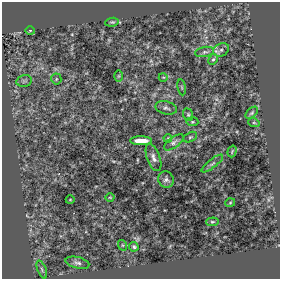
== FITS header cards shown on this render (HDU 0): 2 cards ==
NAXIS1  =                  278
NAXIS2  =                  277

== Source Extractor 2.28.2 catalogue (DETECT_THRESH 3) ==
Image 278 x 277 px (HDU 0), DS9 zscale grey, 1 PNG px = 1 image px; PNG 282 x 281 px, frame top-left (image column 1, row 277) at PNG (2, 2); each listed source drawn as its Kron ellipse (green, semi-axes under 4 px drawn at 4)
Background -8.22e-04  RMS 4.0e-04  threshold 0.00121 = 3 sigma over >= 5 px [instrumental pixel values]
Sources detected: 31; all 31 listed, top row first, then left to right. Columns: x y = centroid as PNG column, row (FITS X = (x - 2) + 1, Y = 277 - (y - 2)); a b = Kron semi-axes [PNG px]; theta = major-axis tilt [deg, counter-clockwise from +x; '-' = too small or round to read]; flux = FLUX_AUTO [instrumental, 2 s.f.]
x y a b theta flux
112 22 7 4 7 0.039
30 30 5 3 - 0.024
221 50 8 6 29 0.087
205 52 9 5 10 0.061
213 59 6 4 64 0.036
119 76 6 4 89 0.034
163 77 4 3 - 0.022
56 79 5 5 - 0.04
24 81 8 5 12 0.061
182 87 8 4 -81 0.041
166 108 11 6 -14 0.08
252 113 7 4 45 0.044
188 115 6 5 - 0.046
192 122 6 4 -5 0.037
254 123 6 3 -19 0.033
190 137 7 4 26 0.046
168 138 4 3 - 0.025
141 141 11 4 0 0.29
174 142 11 5 37 0.081
232 151 6 2 72 0.025
153 158 14 6 -70 0.12
212 164 13 3 38 0.049
166 179 8 7 - 0.078
110 197 4 3 - 0.02
70 200 4 3 - 0.021
230 203 5 3 - 0.024
212 222 6 4 5 0.034
122 245 5 3 - 0.022
134 247 5 4 - 0.043
77 263 12 5 -14 0.096
42 269 9 4 -69 0.059